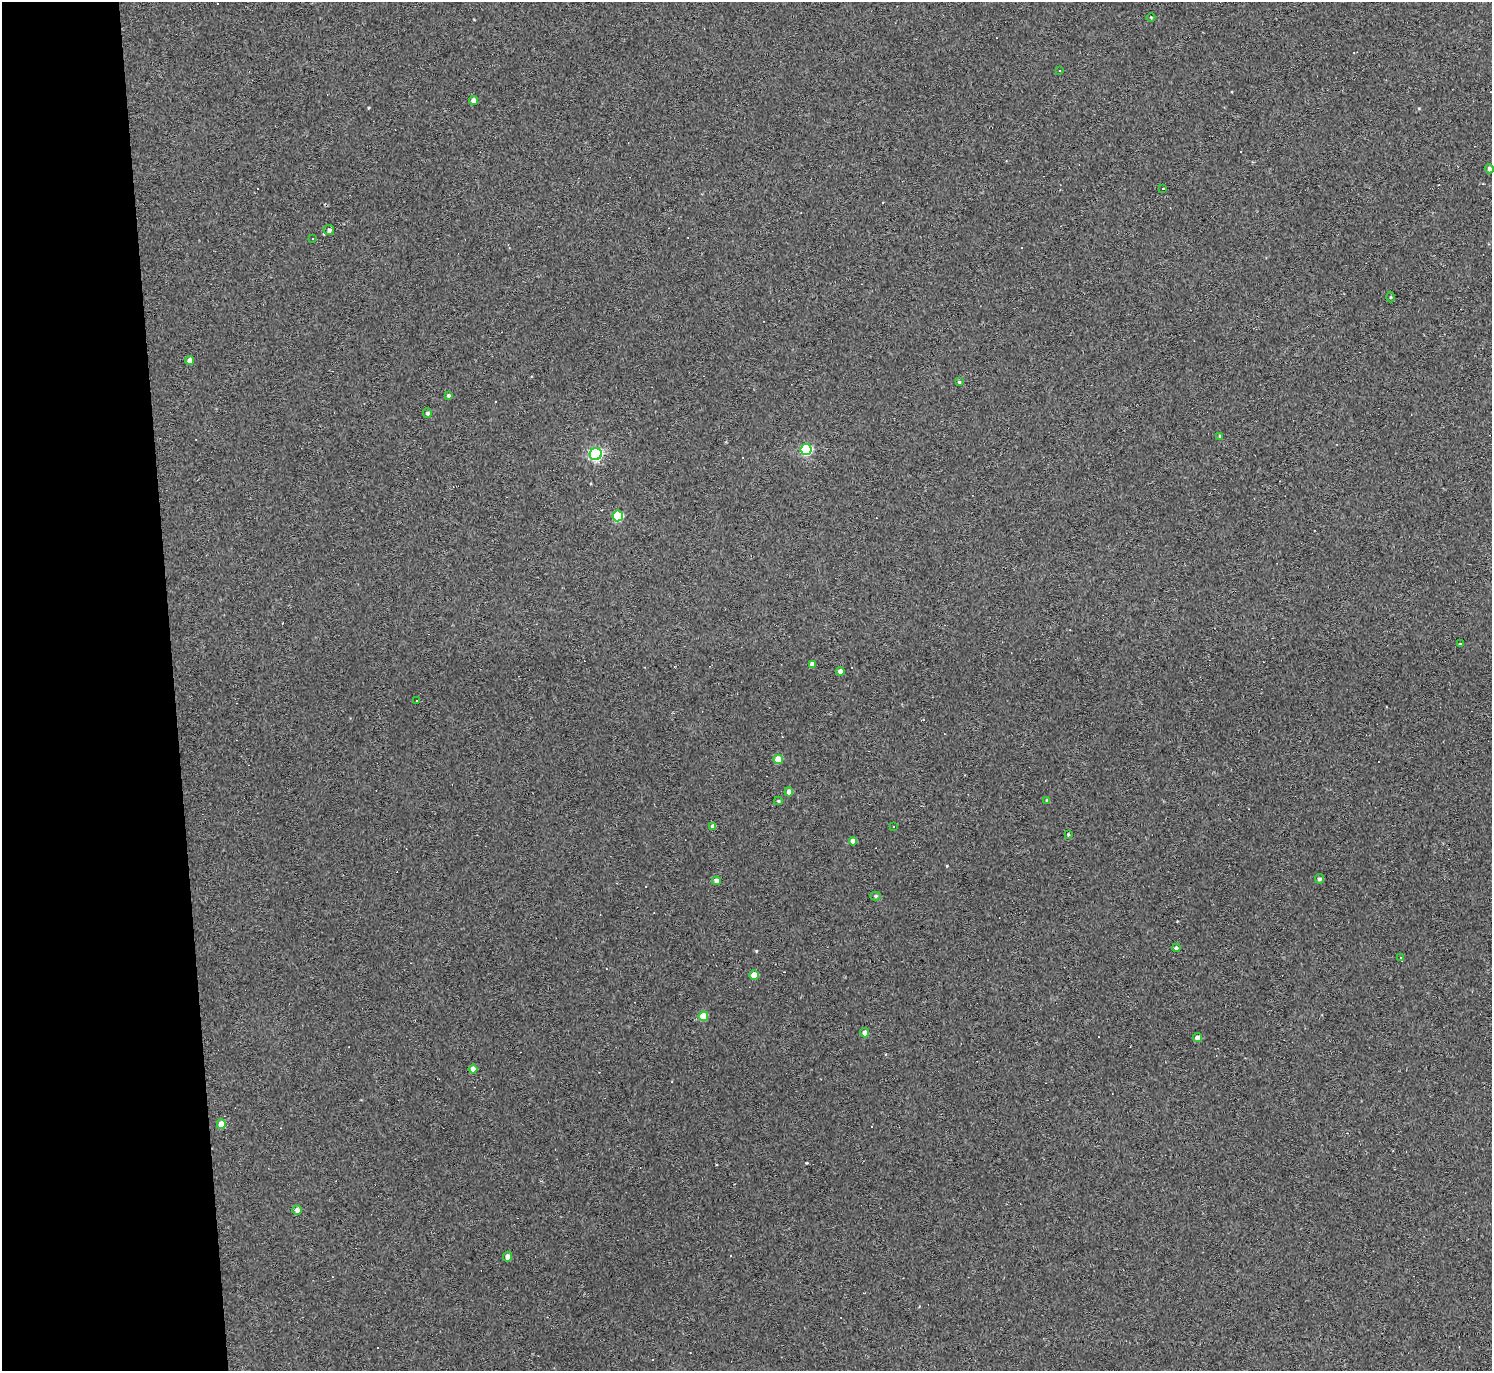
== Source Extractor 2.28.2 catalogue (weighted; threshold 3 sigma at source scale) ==
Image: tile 4 of 3 x 3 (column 1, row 2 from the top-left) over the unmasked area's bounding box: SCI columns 1-1490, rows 1493-2861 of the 4470 x 4444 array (HDU 1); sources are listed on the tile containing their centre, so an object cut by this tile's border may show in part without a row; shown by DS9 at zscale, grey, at full resolution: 1 PNG px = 1 image px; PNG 1494 x 1373 px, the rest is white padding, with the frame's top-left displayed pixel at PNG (2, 2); every listed detection drawn as its Kron ellipse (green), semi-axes under 4 PNG px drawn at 4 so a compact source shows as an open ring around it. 12% of this frame is shown black and not used: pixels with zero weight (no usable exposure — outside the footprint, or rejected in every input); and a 3 px margin inside the footprint's outer edge (the drizzle kernel's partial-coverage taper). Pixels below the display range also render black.
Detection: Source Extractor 2.28.2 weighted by HDU 2 'WHT'; one run over the whole footprint, this tile lists its part. Background 0.18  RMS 0.0093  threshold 0.0417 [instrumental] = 3 sigma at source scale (4.5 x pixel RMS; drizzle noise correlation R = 1.50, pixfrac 1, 0.05/0.05 arcsec/px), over >= 5 px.
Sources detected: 60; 19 cosmic-ray / hot-pixel residue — neither listed nor drawn; the other 41 listed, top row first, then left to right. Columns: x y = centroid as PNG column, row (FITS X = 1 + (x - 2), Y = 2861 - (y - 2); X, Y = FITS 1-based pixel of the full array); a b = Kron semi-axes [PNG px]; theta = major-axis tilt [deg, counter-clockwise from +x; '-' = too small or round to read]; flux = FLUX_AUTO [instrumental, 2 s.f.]
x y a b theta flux
1151 17 4 3 - 0.73
1059 70 2 2 - 0.77
474 101 4 4 - 4.6
1489 169 5 4 - 2.7
1163 188 2 2 - 1.3
329 230 5 5 - 2.9
313 238 3 2 - 0.78
1390 297 5 3 - 0.85
190 361 4 4 - 6
959 382 4 3 - 1.3
448 396 3 3 - 1.4
427 413 5 4 - 2.3
1220 436 4 4 - 1.5
806 449 6 5 - 91
596 454 6 6 - 160
618 516 5 5 - 53
1460 644 3 2 - 1.4
812 664 4 4 - 6.2
840 671 4 4 - 5
417 700 2 2 - 0.69
778 759 5 4 - 17
789 792 4 4 - 6
778 801 4 3 - 1.1
1047 801 4 4 - 1.7
713 826 4 4 - 3.4
893 826 3 2 - 0.55
1068 834 3 3 - 1.1
853 841 4 4 - 5.4
1319 879 5 4 - 2.3
717 881 4 4 - 6.5
876 896 5 4 - 1.6
1176 948 4 4 - 2.5
1401 958 3 2 - 0.81
754 975 5 4 - 12
703 1016 5 4 - 20
865 1033 4 4 - 5.9
1197 1038 4 4 - 5.5
473 1069 4 4 - 8.4
221 1124 5 4 - 15
297 1210 4 4 - 3.7
508 1257 5 4 - 5.2